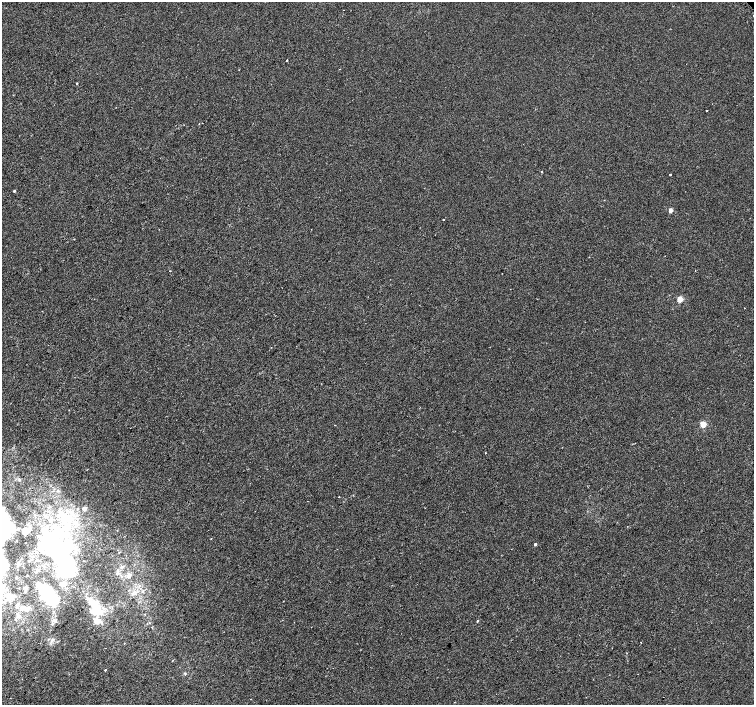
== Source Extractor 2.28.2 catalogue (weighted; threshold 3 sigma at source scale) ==
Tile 7 of 4 x 4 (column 3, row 2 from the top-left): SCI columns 3037-4539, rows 3046-4451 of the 6063 x 6024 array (HDU 1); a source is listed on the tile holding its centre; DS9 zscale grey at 2 x 2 block average (1 PNG px = mean of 2 x 2 image px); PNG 756 x 707 px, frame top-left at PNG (2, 2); no overlay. Shown black and unused: <1% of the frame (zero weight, under 2 of 3 exposures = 2% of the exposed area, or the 3 px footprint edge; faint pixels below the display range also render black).
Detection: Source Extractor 2.28.2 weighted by HDU 2 'WHT'; one run over the whole footprint, this tile lists its part. Background -9.48e-05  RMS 0.003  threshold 0.0133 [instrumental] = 3 sigma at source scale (4.5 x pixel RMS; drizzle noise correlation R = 1.50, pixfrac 1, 0.0396/0.0396 arcsec/px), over >= 5 px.
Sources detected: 50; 5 inside a brighter object's white glare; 3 cosmic-ray / hot-pixel residue — not listed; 9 inside a brighter listed object's ellipse — not listed separately; the other 33 listed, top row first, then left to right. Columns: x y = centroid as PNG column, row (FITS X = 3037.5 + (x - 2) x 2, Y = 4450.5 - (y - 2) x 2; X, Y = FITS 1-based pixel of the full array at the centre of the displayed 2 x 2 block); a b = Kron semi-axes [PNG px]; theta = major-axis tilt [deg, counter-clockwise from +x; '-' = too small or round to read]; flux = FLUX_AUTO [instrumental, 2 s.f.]
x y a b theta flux
287 60 2 2 - 0.86
340 69 2 2 - 0.71
77 83 2 2 - 3
707 110 2 2 - 0.93
199 124 2 2 - 0.29
541 172 2 2 - 1.3
670 174 2 2 - 0.63
14 191 2 2 - 0.97
671 210 2 2 - 5.6
443 220 2 2 - 0.69
170 271 2 2 - 0.25
680 299 3 2 - 15
42 311 2 2 - 0.76
703 424 3 3 - 18
485 453 2 2 - 0.28
339 497 2 2 - 0.28
84 509 2 2 - 6.4
72 514 7 4 -3 3.1
4 524 16 11 -87 88
18 529 3 3 - 1.2
26 531 7 5 22 9.7
535 544 2 2 - 1.5
63 564 73 28 -70 120
5 565 7 5 -87 14
122 567 5 3 - 0.88
129 575 7 5 41 2.3
25 591 5 2 - 0.79
9 596 9 8 - 6.4
17 605 4 3 - 1.3
477 621 3 2 - 0.57
52 624 3 3 - 0.62
641 642 2 2 - 0.26
105 670 2 2 - 4.5
Isophote crosses this tile's border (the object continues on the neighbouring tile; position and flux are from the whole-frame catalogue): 2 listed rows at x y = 4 524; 5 565
Diffuse or blended objects may show on this block-average render without a row.